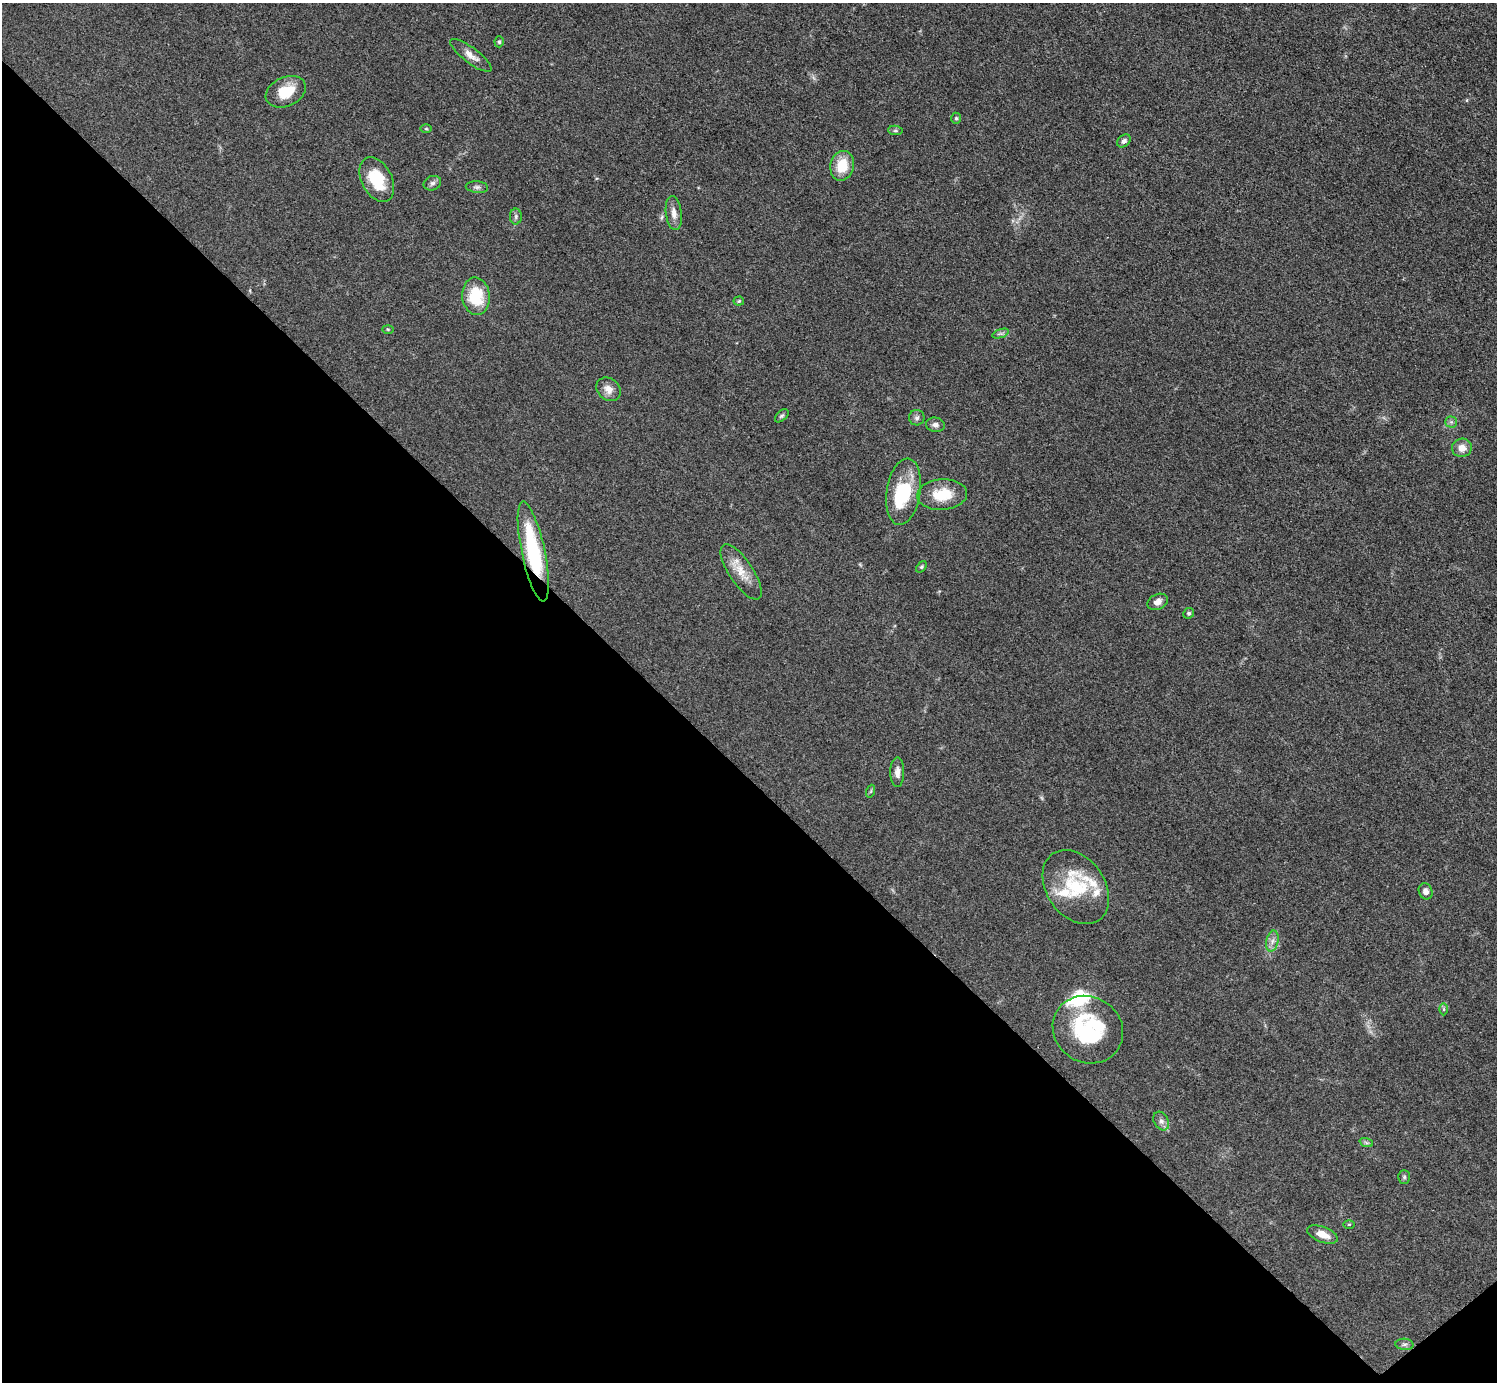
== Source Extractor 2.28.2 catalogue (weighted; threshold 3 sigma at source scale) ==
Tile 14 of 4 x 4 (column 2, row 4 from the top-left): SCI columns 1502-2996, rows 306-1685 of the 5989 x 5988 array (HDU 1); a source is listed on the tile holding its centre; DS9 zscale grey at full resolution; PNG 1499 x 1384 px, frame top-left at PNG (2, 3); each listed source drawn as its Kron ellipse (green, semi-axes under 4 px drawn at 4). Shown black and unused: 44% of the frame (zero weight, under 3 of 5 exposures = <1% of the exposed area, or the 3 px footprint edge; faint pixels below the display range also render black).
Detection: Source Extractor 2.28.2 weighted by HDU 2 'WHT'; one run over the whole footprint, this tile lists its part. Background 0.0499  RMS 0.0053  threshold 0.0238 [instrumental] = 3 sigma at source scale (4.5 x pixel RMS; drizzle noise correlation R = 1.50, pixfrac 1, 0.05/0.05 arcsec/px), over >= 5 px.
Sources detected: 49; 1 too faint to see at this stretch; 1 inside a brighter object's white glare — neither listed nor drawn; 4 inside a brighter listed object's ellipse — not listed separately; the other 43 listed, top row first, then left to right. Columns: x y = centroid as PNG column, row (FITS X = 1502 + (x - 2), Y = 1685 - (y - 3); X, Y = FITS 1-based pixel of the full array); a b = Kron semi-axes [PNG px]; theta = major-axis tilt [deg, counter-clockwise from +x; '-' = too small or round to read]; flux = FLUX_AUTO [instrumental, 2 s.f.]
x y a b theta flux
499 42 5 4 - 0.88
471 55 25 7 -37 4.5
286 92 21 14 24 14
956 118 5 5 - 0.8
426 129 6 4 0 0.56
895 130 7 4 -6 0.88
1124 141 7 5 43 1.8
842 166 15 11 77 13
377 179 24 15 -62 18
432 183 9 7 22 1.6
477 187 11 6 -5 1.6
674 213 17 8 -83 3.9
516 217 8 6 89 1.3
476 296 19 13 -85 21
739 301 5 4 - 0.69
388 329 5 4 - 0.59
1001 333 9 4 18 1.1
608 389 13 10 -37 4.4
782 416 8 5 44 1
917 418 8 7 - 1.5
1451 422 5 5 - 1.1
935 425 9 7 -12 2.1
1462 448 10 9 - 4.6
904 492 33 17 81 27
942 495 25 15 4 15
533 552 51 11 -78 45
921 567 6 4 50 0.77
741 572 32 12 -56 9.5
1158 602 11 7 24 3.1
1189 613 5 5 - 0.98
897 772 15 7 90 3.2
871 791 6 4 72 0.71
1076 887 40 29 -55 30
1426 891 8 6 -67 2.9
1272 941 11 6 77 2.5
1444 1009 6 4 -90 0.64
1088 1030 36 33 -32 50
1161 1121 10 7 -61 2.3
1366 1142 7 4 -20 0.96
1404 1177 7 5 -89 1
1349 1224 6 4 1 0.64
1322 1234 16 7 -21 6.6
1404 1344 9 5 -4 1.5
Overlapping masked pixels (flux is a lower limit): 1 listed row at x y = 533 552